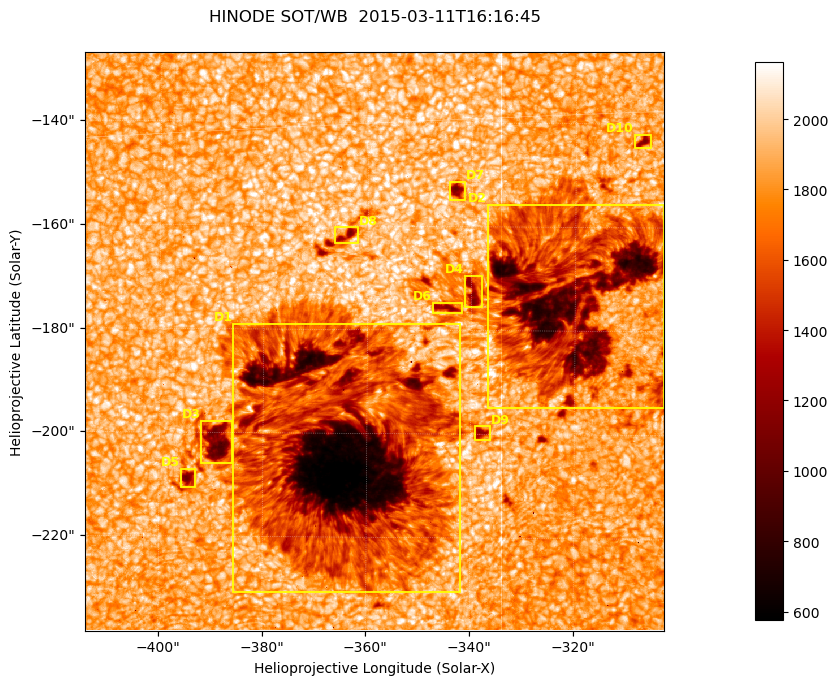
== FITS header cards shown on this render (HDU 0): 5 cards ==
TELESCOP= 'HINODE'
INSTRUME= 'SOT/WB'
DATE_OBS= '2015-03-11T16:16:45.111'
CTYPE1  = 'Solar-X'
CTYPE2  = 'Solar-Y'

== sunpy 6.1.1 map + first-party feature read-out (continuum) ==
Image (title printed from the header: HINODE SOT/WB  2015-03-11T16:16:45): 1024 x 1024 px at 0.109 arcsec/px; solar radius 966 arcsec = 8862 px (partial field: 0.4% of the solar disc is inside the frame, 100% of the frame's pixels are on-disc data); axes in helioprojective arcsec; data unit not stated in the header (colour bar unlabelled)
Orientation: roll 0.412 deg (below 1 deg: not rotated)
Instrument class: CONTINUUM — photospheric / low-chromospheric filtergram (red cont 6684): granulation and sunspots, dark-feature search
Dark features (sunspots / pores): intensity divided by the frame's on-disc median (partial field: no limb-darkening profile); reference = the frame's on-disc median (the 8%-of-disc-diameter window exceeds this field); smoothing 3 px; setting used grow <= 0.84, no closing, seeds <= 0.84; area >= 262 px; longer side >= 12 px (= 1.3 arcsec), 6 px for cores <= 0.7; partial field; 10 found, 10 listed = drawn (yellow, D1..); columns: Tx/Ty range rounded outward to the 1 arcsec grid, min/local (2 s.f., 1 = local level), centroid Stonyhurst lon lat
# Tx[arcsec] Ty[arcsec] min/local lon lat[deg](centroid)
D1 -386..-341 -231..-178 0.26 -23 -19
D2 -337..-302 -195..-155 0.36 -20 -17
D3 -392..-386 -206..-197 0.49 -25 -19
D4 -342..-338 -176..-169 0.59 -21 -17
D5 -396..-393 -211..-207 0.56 -25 -19
D6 -348..-341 -177..-174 0.61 -22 -17
D7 -345..-341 -155..-151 0.55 -22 -16
D8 -367..-361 -164..-160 0.59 -23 -16
D9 -340..-336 -202..-198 0.62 -22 -19
D10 -309..-305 -145..-142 0.6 -19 -15